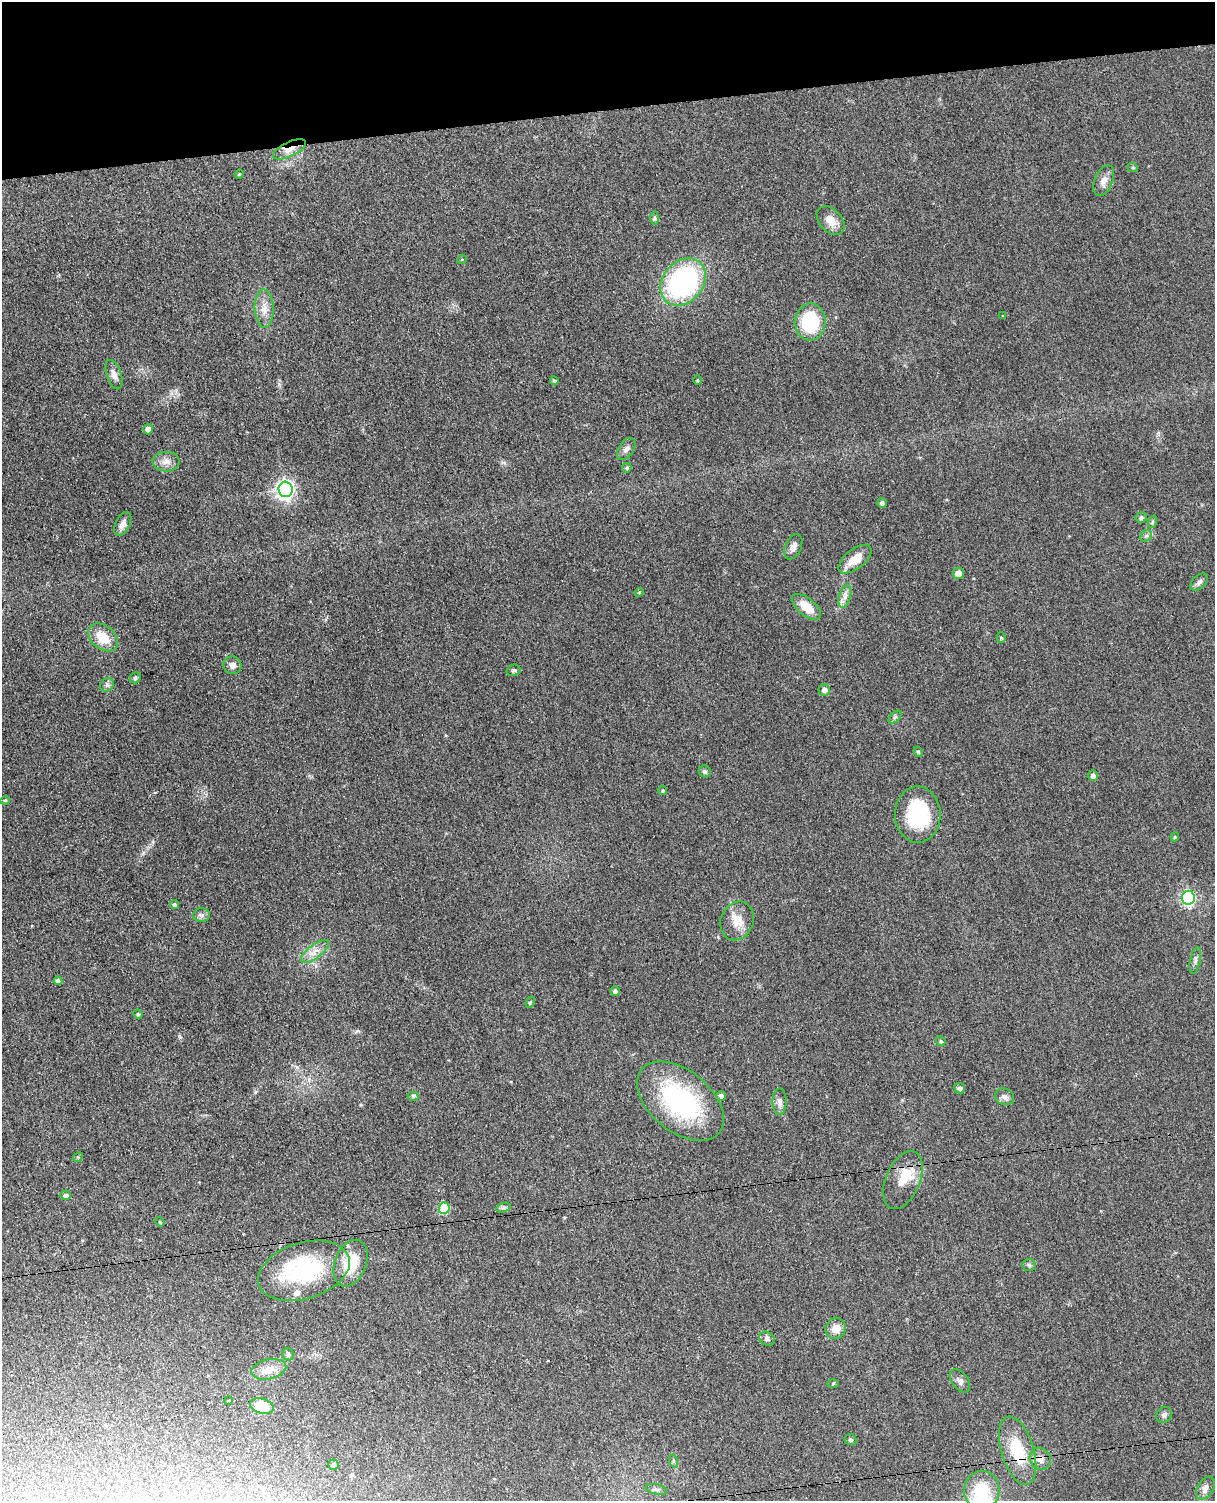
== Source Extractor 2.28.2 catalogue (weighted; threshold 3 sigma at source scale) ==
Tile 3 of 4 x 3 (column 3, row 1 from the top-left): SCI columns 2485-3697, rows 3146-4644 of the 4967 x 4906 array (HDU 1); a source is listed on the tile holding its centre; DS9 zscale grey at full resolution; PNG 1217 x 1503 px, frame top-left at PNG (2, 2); each listed source drawn as its Kron ellipse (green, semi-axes under 4 px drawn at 4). Shown black and unused: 7% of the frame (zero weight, under 3 of 4 exposures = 5% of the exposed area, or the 3 px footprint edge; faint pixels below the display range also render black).
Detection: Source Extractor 2.28.2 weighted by HDU 2 'WHT'; one run over the whole footprint, this tile lists its part. Background 0.0701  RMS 0.0075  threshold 0.0339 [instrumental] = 3 sigma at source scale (4.5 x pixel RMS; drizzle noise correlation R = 1.50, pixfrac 1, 0.05/0.05 arcsec/px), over >= 5 px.
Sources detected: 92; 2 inside a brighter object's white glare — neither listed nor drawn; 1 inside a brighter listed object's ellipse — not listed separately; the other 89 listed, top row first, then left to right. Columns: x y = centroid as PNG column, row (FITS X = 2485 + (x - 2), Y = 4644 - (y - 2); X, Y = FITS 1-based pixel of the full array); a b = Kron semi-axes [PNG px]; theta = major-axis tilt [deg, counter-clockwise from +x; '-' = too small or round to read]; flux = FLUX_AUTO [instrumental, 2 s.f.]
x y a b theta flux
289 149 18 7 25 7.5
1133 168 5 3 - 0.74
239 174 4 4 - 0.79
1104 181 16 9 67 6
655 218 6 4 90 1.2
831 220 17 11 -47 8.5
462 259 5 3 - 0.61
683 282 26 20 48 130
264 308 19 9 -88 8
1003 316 3 2 - 0.54
810 322 19 15 87 52
114 375 15 7 -71 4.6
697 380 5 3 - 0.63
554 381 4 4 - 1.2
148 429 5 5 - 3.8
626 449 12 7 57 3.6
166 462 13 10 -1 5.3
627 468 5 4 - 1.3
286 489 8 7 - 320
882 503 5 5 - 1.9
1141 517 6 5 - 1.8
1152 522 6 4 72 1.1
123 524 13 7 63 4.4
1146 536 6 5 - 1.4
793 547 13 8 66 4.1
855 559 19 10 38 12
958 573 5 5 - 6
1199 582 11 6 44 2.6
639 592 5 4 - 0.78
845 596 12 5 73 3.7
806 607 17 9 -39 13
103 637 17 11 -40 15
1001 638 5 4 - 0.92
232 665 9 8 - 4.1
513 670 7 5 13 1.5
135 678 6 5 - 1.8
107 685 7 6 - 2
824 690 6 5 - 3
895 717 7 4 45 1.5
918 752 5 4 - 1
705 771 6 5 - 1.9
1093 776 5 5 - 2.5
663 791 4 4 - 1.1
5 800 5 4 - 0.9
918 815 28 22 -88 54
1175 837 4 4 - 0.84
1188 898 7 6 - 130
174 904 4 4 - 1.7
202 915 8 7 - 2.4
737 921 20 16 68 12
315 951 17 6 37 6.2
1195 960 13 5 79 2.7
58 981 4 4 - 2.6
615 991 5 5 - 1.9
530 1002 6 4 66 1
138 1014 5 4 - 0.96
941 1041 5 4 - 1.1
960 1088 5 5 - 1.9
414 1096 6 4 0 1.4
721 1096 5 5 - 2.7
1004 1097 10 8 -26 3.1
681 1101 50 30 -39 100
779 1102 13 7 -89 3.7
78 1157 5 4 - 0.91
903 1180 30 17 67 18
66 1195 5 4 - 2.6
444 1208 5 5 - 31
503 1208 7 4 19 1.6
160 1222 5 3 - 0.71
351 1263 24 15 68 23
1029 1265 7 6 - 1.5
304 1271 47 28 17 79
836 1328 11 10 - 7.2
767 1339 8 6 -29 2.1
288 1354 6 5 - 1.7
269 1369 18 10 12 8
960 1381 13 8 -53 3.3
833 1383 6 4 3 0.86
228 1400 4 2 - 0.91
262 1406 12 7 -17 18
1164 1415 8 7 - 2.4
850 1440 6 5 - 1.2
1018 1451 35 16 -73 33
1040 1459 11 10 - 5.5
673 1461 6 4 -72 1.1
333 1465 5 5 - 1.6
1205 1488 12 8 58 3.8
656 1489 11 5 -11 2.3
982 1490 19 17 81 26
Overlapping masked pixels (flux is a lower limit): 3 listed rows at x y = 289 149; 1018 1451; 1040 1459